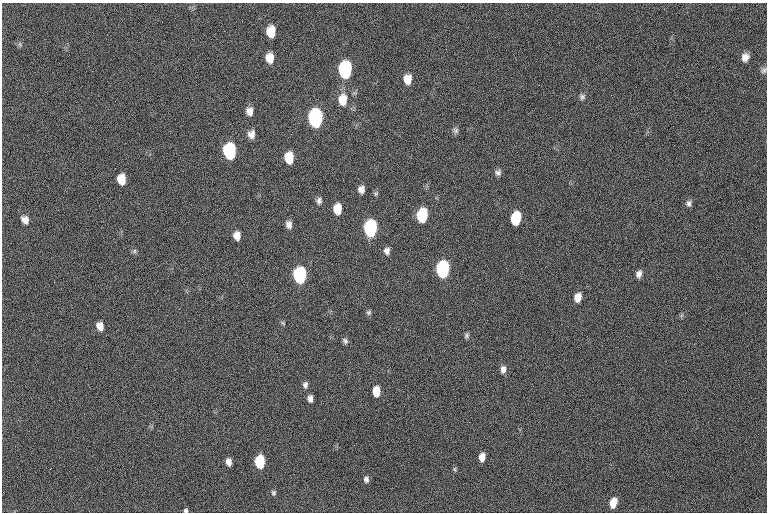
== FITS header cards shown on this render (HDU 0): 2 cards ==
NAXIS1  =                 765  / length of data axis 1
NAXIS2  =                 510  / length of data axis 2

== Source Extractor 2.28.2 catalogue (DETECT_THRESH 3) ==
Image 765 x 510 px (HDU 0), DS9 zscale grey, 1 PNG px = 1 image px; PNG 769 x 514 px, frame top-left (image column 1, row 510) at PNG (2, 3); no overlay
Background 152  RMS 16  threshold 48.6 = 3 sigma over >= 5 px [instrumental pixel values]
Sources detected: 49; all 49 listed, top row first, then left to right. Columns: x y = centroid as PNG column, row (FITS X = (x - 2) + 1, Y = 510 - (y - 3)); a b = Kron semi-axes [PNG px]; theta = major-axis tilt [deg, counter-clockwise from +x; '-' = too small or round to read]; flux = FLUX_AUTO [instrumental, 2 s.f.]
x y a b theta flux
271 32 9 7 -89 19000
745 57 9 7 70 7600
270 58 9 8 - 13000
345 70 11 8 90 200000
764 70 9 7 62 3200
407 79 9 8 - 13000
582 97 7 7 - 2900
343 100 13 10 88 17000
249 111 8 7 - 7100
315 118 11 8 -89 380000
456 130 8 7 - 2900
251 134 9 7 76 6700
229 151 10 8 -85 180000
289 158 9 7 -88 27000
498 173 8 7 - 3700
121 179 9 7 -80 17000
361 189 7 6 - 6300
319 201 8 7 - 3700
689 203 9 6 89 3600
337 209 9 7 86 18000
422 215 10 7 85 84000
516 218 10 7 79 62000
25 220 10 8 -47 7000
289 224 8 6 -80 5200
370 228 10 7 88 270000
237 236 7 6 - 8900
134 251 6 6 - 2100
387 251 7 6 - 4700
442 269 10 7 84 280000
639 274 9 6 74 5300
300 275 10 7 -88 260000
578 297 9 7 77 10000
369 312 7 6 - 2200
283 323 7 4 -45 1500
100 326 8 7 - 9100
466 335 8 6 48 2200
345 341 8 6 -57 2900
503 369 9 6 81 5100
305 385 8 6 87 3500
376 391 8 6 -90 19000
310 398 7 5 -88 4800
482 457 7 5 83 10000
229 462 7 5 -86 7000
260 462 8 6 -86 91000
454 469 7 5 -73 1500
366 479 7 6 - 3500
274 493 7 6 - 2100
613 503 8 6 78 21000
186 511 5 5 - 2200
At the frame edge (FLAGS 8, measured only in part): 2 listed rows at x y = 764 70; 186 511